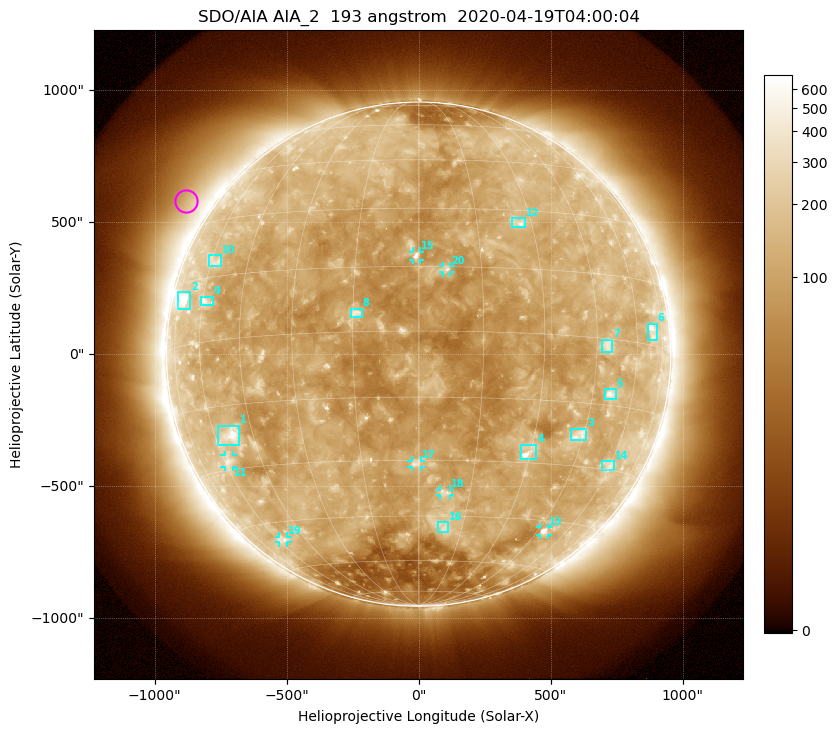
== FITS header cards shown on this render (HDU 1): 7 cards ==
TELESCOP= 'SDO/AIA'
INSTRUME= 'AIA_2'
WAVELNTH=                  193
WAVEUNIT= 'angstrom'
DATE-OBS= '2020-04-19T04:00:04.85'
CTYPE1  = 'HPLN-TAN'
CTYPE2  = 'HPLT-TAN'

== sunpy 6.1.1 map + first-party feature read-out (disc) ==
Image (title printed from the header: SDO/AIA AIA_2  193 angstrom  2020-04-19T04:00:04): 1024 x 1024 px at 2.4 arcsec/px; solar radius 955 arcsec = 398 px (full disc in frame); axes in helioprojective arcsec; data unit not stated in the header (colour bar unlabelled)
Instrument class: DISC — disc imager (sunpy class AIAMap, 193 A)
Bright regions (active regions / flare kernels): reference = the median radial profile (limb darkening/brightening removed); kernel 9 px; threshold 5 sigma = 153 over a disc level ~112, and >= 1.15x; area >= 12 px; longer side >= 10 px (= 24 arcsec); searched inside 0.97 R_sun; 22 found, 20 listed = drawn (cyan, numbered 1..; 7 of them under ~33 arcsec drawn as corner ticks so the feature stays visible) (cap 20 boxes per figure: the strongest are kept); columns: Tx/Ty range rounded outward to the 5 arcsec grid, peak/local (2 s.f.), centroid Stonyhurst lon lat
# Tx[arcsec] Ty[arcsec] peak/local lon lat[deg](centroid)
1 -760..-680 -345..-270 5.4 -53 -22
2 -910..-865 170..235 4 -71 +11
3 575..635 -330..-280 3.7 +44 -23
4 385..450 -395..-340 5.6 +29 -27
5 705..750 -170..-130 4.7 +51 -12
6 865..905 55..115 3.8 +68 +3
7 695..735 10..55 3.4 +49 -1
8 -260..-215 140..175 5.8 -14 +4
9 -825..-780 185..220 3.4 -59 +9
10 -795..-745 330..375 2.6 -59 +19
11 -735..-700 -430..-380 3 -58 -28
12 350..405 480..515 3.7 +27 +27
13 460..490 -685..-655 4.5 +48 -48
14 695..740 -440..-405 2.6 +59 -29
15 -25..5 355..390 5.3 -1 +18
16 70..115 -675..-635 2.8 +9 -48
17 -30..10 -430..-400 3.9 -1 -31
18 80..120 -535..-510 3.4 +8 -38
19 -530..-495 -715..-690 2.7 -57 -50
20 90..120 310..335 4.2 +7 +14
Off-limb structures (1.02-1.3 R_sun): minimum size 162 px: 4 found; the strongest spans PA ~35..70 deg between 1.02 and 1.3 R_sun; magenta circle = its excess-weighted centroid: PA ~55 deg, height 1.1 R_sun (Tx ~-880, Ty ~580 arcsec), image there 1.8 x the reference